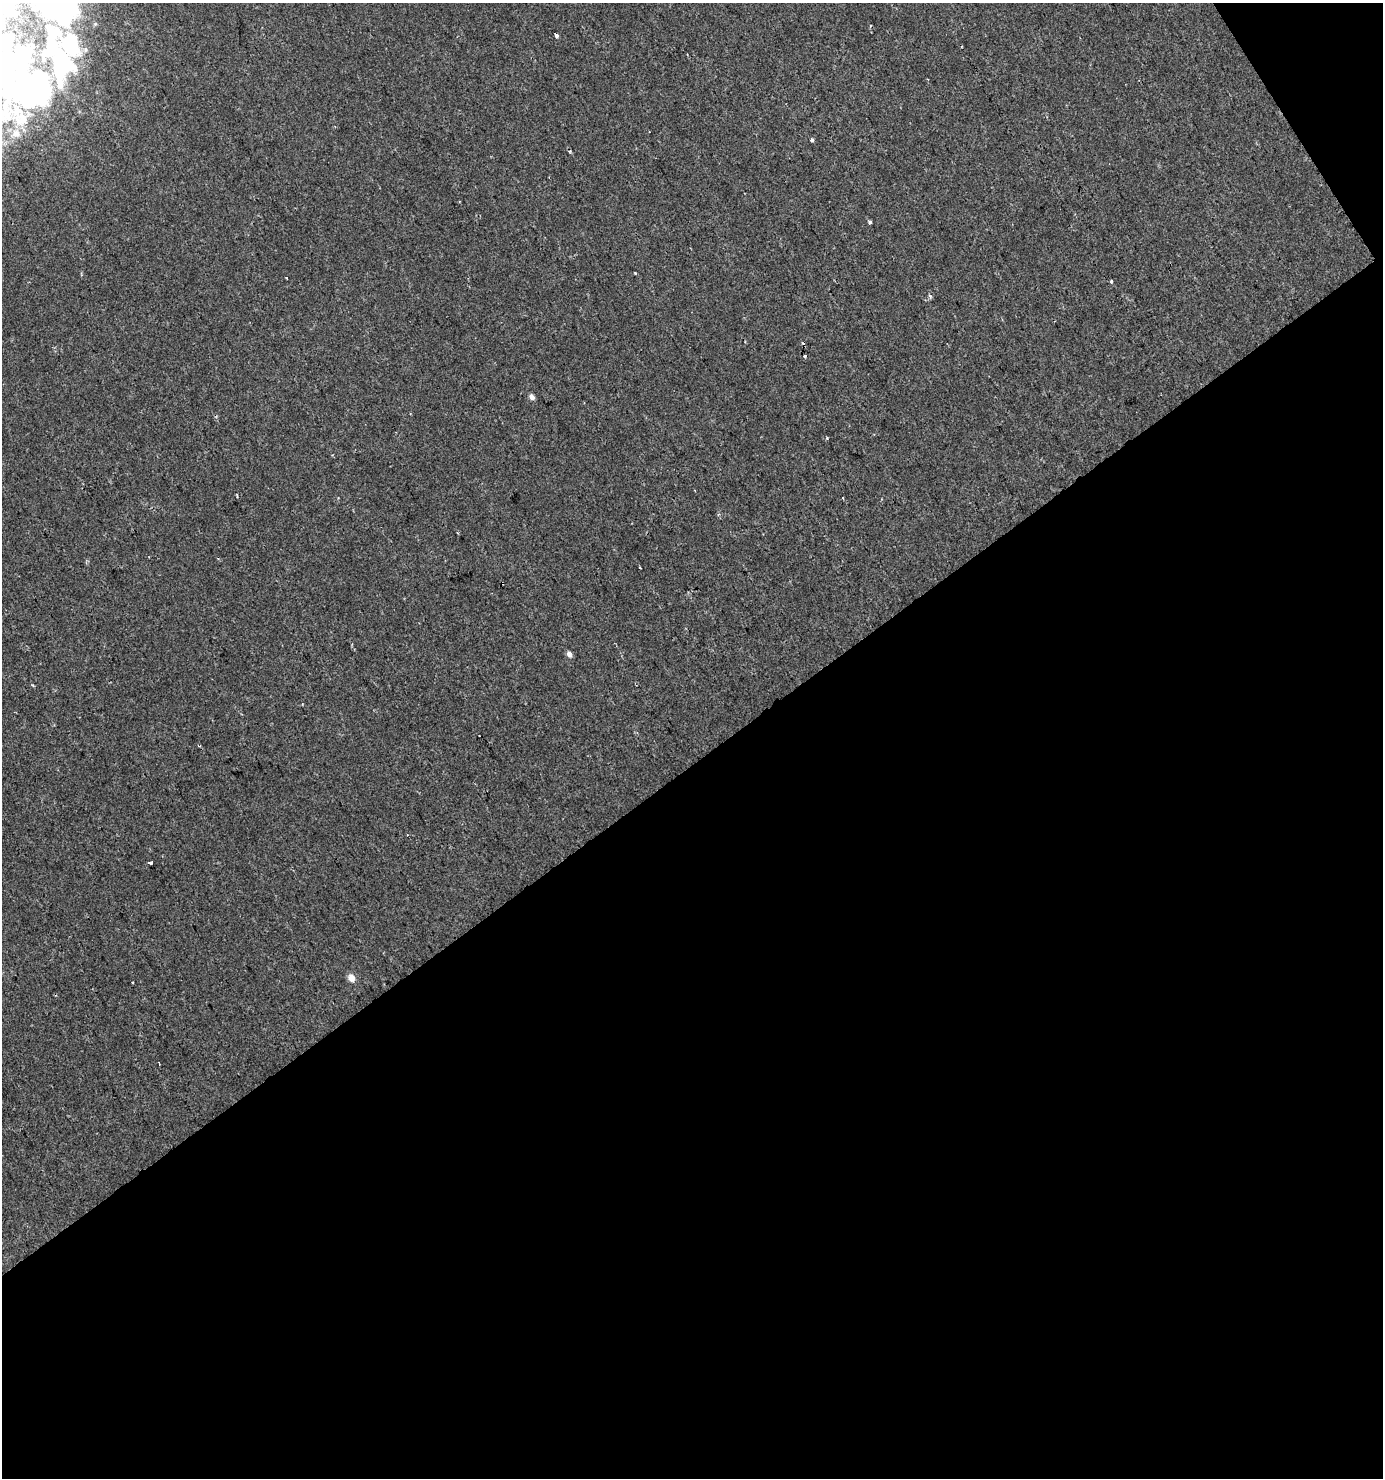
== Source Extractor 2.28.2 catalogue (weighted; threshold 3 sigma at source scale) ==
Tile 4 of 2 x 2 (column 2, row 2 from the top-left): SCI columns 1451-2831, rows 1-1476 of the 2917 x 2952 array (HDU 1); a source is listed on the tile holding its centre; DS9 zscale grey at full resolution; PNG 1385 x 1480 px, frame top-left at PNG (2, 3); no overlay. Shown black and unused: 49% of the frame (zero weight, under 2 of 3 exposures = <1% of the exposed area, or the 3 px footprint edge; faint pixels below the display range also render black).
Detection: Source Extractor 2.28.2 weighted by HDU 2 'WHT'; one run over the whole footprint, this tile lists its part. Background -8.20e-05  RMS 0.0041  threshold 0.0185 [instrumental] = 3 sigma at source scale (4.5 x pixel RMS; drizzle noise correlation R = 1.50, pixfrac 1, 0.0396/0.0396 arcsec/px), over >= 5 px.
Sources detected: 31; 4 inside a brighter object's white glare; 9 cosmic-ray / hot-pixel residue — not listed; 2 inside a brighter listed object's ellipse — not listed separately; the other 16 listed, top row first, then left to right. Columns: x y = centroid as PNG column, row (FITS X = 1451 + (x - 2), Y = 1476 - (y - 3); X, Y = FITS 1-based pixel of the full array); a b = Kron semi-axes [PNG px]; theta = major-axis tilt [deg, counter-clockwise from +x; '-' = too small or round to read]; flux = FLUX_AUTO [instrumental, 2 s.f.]
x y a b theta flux
51 5 47 33 -49 190
556 36 4 3 - 4.1
62 61 47 29 -83 45
28 84 80 28 76 96
812 139 4 3 - 1.6
870 222 4 3 - 1.6
635 273 3 3 - 0.37
286 278 3 2 - 0.93
1111 281 4 3 - 0.56
930 296 6 3 -46 0.66
531 397 5 4 - 2.9
569 654 5 4 - 2.7
199 746 4 3 - 0.45
150 863 5 3 - 1.8
351 978 5 4 - 6.6
133 982 2 2 - 0.43
Isophote crosses this tile's border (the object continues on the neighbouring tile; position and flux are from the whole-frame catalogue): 1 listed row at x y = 51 5